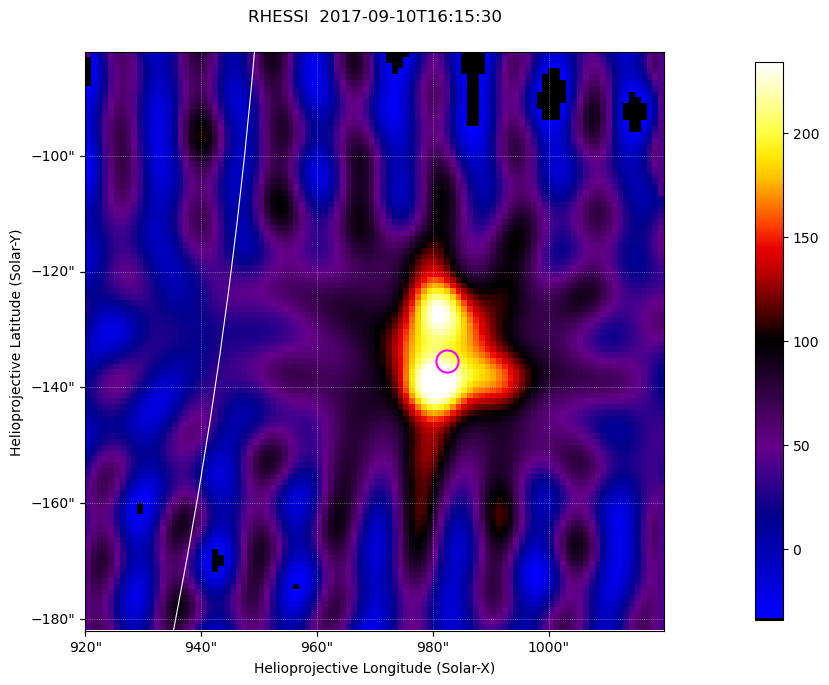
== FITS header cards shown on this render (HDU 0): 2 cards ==
TELESCOP= 'RHESSI  '           / Name of the Telescope or Mission
DATE_OBS= '2017-09-10T16:15:30.000' / nominal U.T. date when integration of this

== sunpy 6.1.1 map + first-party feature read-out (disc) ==
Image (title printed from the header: RHESSI  2017-09-10T16:15:30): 100 x 100 px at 1 arcsec/px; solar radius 953 arcsec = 953 px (partial field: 0.1% of the solar disc is inside the frame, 23% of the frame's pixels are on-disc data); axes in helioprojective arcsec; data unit not stated in the header (colour bar unlabelled)
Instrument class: DISC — disc imager (sunpy class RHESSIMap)
Bright regions (active regions / flare kernels): reference = the on-disc median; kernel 3 px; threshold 5 sigma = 139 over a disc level ~22.6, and >= 1.15x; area >= 10 px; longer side >= 3 px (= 3 arcsec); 0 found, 0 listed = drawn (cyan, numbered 1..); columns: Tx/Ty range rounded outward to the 2 arcsec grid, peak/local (2 s.f.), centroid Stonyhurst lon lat
Off-limb structures (1.02-1.3 R_sun): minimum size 25 px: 4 found; the strongest spans PA ~260..265 deg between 1.03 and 1.06 R_sun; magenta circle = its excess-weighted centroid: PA ~260 deg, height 1.04 R_sun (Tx ~982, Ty ~-136 arcsec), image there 3.7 x the reference